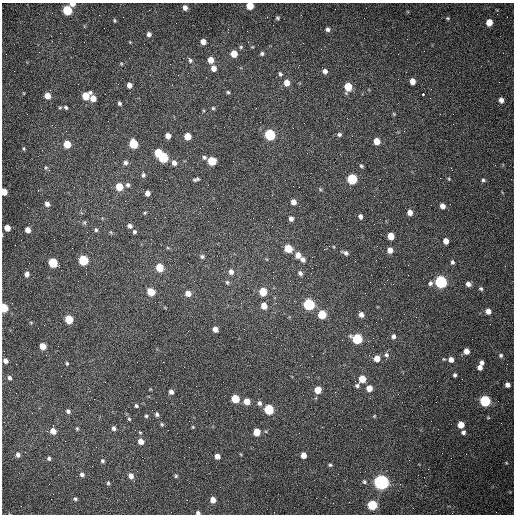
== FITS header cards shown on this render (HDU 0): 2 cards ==
NAXIS1  =                  512 /fastest changing axis
NAXIS2  =                  512 /next to fastest changing axis

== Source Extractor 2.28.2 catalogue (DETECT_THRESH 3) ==
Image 512 x 512 px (HDU 0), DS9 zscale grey, 1 PNG px = 1 image px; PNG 516 x 516 px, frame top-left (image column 1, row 512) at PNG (2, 3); no overlay
Background 1470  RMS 22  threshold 65.8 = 3 sigma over >= 5 px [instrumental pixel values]
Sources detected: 175; all 175 listed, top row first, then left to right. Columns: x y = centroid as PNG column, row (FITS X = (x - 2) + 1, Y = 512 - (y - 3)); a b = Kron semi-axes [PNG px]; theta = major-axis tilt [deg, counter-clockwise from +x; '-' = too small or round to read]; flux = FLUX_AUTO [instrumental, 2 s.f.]
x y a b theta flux
72 4 5 3 - 8400
250 6 5 5 - 31000
185 8 5 4 - 6600
67 10 6 5 - 89000
277 18 5 5 - 2100
448 18 5 4 - 1800
114 20 4 4 - 1700
489 22 5 5 - 18000
327 29 5 5 - 4300
149 34 5 5 - 5200
51 36 3 2 - 1400
130 42 3 3 - 1100
203 42 5 5 - 11000
241 47 6 5 - 2200
252 47 5 3 - 1200
234 54 5 5 - 22000
262 54 4 4 - 3000
190 60 8 6 -62 3900
210 60 6 5 - 14000
121 64 4 4 - 1400
214 68 6 6 - 10000
325 71 6 6 - 5900
280 74 6 4 -58 2600
412 81 5 4 - 12000
287 83 6 5 - 13000
129 85 5 4 - 8600
348 87 6 5 - 40000
228 92 4 4 - 2100
105 94 2 2 - 680
423 94 3 3 - 7900
47 96 5 5 - 14000
85 96 6 5 - 35000
93 98 7 5 -69 15000
501 100 5 4 - 6600
120 103 5 4 - 3000
66 107 6 5 - 2700
213 108 5 5 - 2000
394 114 5 4 - 1500
293 128 2 2 - 720
404 131 2 2 - 760
339 134 7 5 15 3300
270 135 6 6 - 150000
168 136 5 4 - 10000
187 136 5 5 - 23000
377 141 5 5 - 20000
67 144 5 5 - 33000
133 144 6 5 - 67000
24 148 5 3 - 1600
158 153 5 5 - 44000
163 157 6 5 - 110000
204 157 5 5 - 3200
212 161 5 5 - 50000
126 163 6 5 - 4600
174 163 6 5 - 6000
361 166 5 4 - 2100
46 168 6 5 - 2100
143 175 6 5 - 2900
196 179 6 3 14 3000
352 179 6 6 - 110000
449 179 5 3 - 1400
483 180 5 4 - 2400
128 185 6 5 - 3400
119 187 5 5 - 33000
299 187 2 2 - 880
320 189 5 4 - 1700
4 192 5 4 - 20000
147 193 5 4 - 8600
293 202 6 5 - 9000
47 204 6 5 - 6200
443 206 5 4 - 8900
410 212 5 5 - 11000
145 213 5 3 - 1600
360 216 5 4 - 4700
291 219 5 5 - 5400
84 222 6 5 - 2300
130 226 5 4 - 5500
7 228 5 5 - 16000
28 230 5 4 - 11000
96 230 6 4 -75 2200
134 232 5 4 - 2800
391 236 5 5 - 25000
446 241 5 5 - 11000
288 248 6 5 - 42000
390 250 5 5 - 11000
345 253 7 4 -28 4300
298 255 7 6 - 11000
202 257 6 5 - 3300
303 259 6 6 - 5700
83 260 6 5 - 98000
452 262 6 5 - 3200
53 263 6 5 - 83000
159 267 6 5 - 37000
312 268 2 2 - 760
231 272 7 6 - 5900
300 273 6 5 - 4600
27 274 5 5 - 5600
273 278 2 2 - 710
227 282 6 5 - 2800
441 282 6 6 - 280000
430 283 6 5 - 3700
468 284 6 5 - 6200
481 289 5 4 - 2500
151 292 6 5 - 33000
263 292 5 5 - 41000
188 293 6 5 - 12000
276 303 3 3 - 1700
309 304 6 6 - 200000
264 306 6 5 - 16000
4 308 5 4 - 60000
488 311 5 5 - 8900
322 314 5 5 - 50000
361 315 5 5 - 6600
69 319 5 5 - 55000
381 319 2 2 - 940
215 329 5 4 - 8200
393 336 5 5 - 4800
357 339 6 6 - 110000
43 346 5 5 - 18000
466 351 5 5 - 11000
386 355 7 6 - 3700
501 355 5 5 - 2800
377 358 5 5 - 15000
451 360 6 5 - 7800
5 361 5 4 - 6500
67 363 4 4 - 1800
482 363 4 4 - 4300
480 367 5 5 - 7100
455 375 4 3 - 2600
9 378 5 4 - 3700
362 379 5 5 - 26000
508 385 5 4 - 6600
357 386 5 5 - 2900
369 388 5 5 - 16000
318 390 5 5 - 21000
171 392 5 4 - 5800
235 399 5 5 - 49000
247 401 5 5 - 17000
485 401 6 5 - 170000
259 403 6 5 - 4400
136 406 4 4 - 2400
269 409 6 5 - 98000
68 411 5 4 - 3700
157 414 6 5 - 3200
146 416 4 4 - 2100
374 416 4 4 - 1500
129 419 5 4 - 2000
162 424 5 4 - 2200
461 425 5 5 - 20000
193 427 4 3 - 1300
114 428 5 5 - 4100
77 429 5 4 - 1900
53 431 6 6 - 12000
140 432 4 3 - 1300
257 432 5 5 - 28000
463 432 5 5 - 3900
141 441 5 5 - 13000
18 455 5 5 - 4800
303 455 5 4 - 13000
217 456 5 4 - 8400
49 458 5 4 - 3000
102 461 5 5 - 2600
506 463 4 3 - 1100
330 465 4 4 - 2200
82 474 6 5 - 4400
131 476 6 5 - 8900
176 476 5 5 - 2000
364 482 6 5 - 2700
381 482 6 6 - 710000
108 483 5 4 - 2200
400 484 3 3 - 860
316 498 2 2 - 3500
75 499 5 5 - 2600
213 500 5 5 - 13000
372 505 6 5 - 90000
198 513 5 4 - 3900
At the frame edge (FLAGS 8, measured only in part): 5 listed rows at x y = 72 4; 250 6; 4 192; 4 308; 198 513